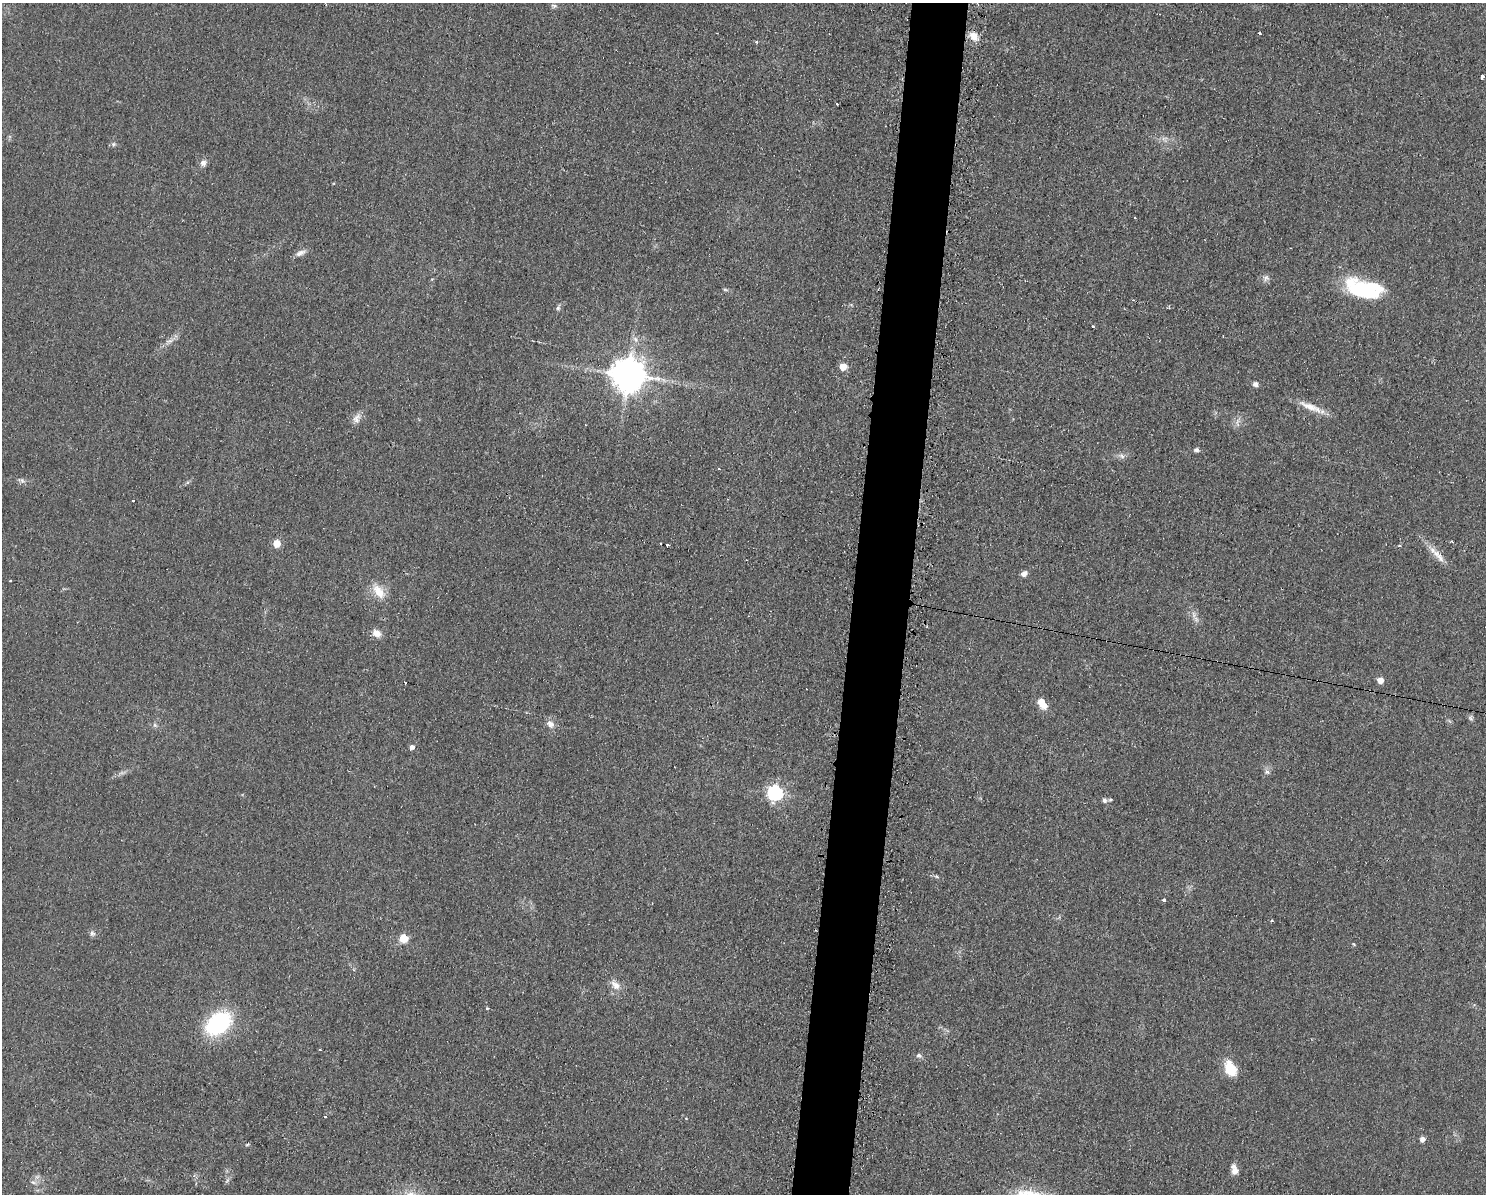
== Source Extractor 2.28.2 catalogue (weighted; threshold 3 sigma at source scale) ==
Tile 5 of 3 x 4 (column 2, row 2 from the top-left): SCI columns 1607-3090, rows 2387-3578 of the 4823 x 4771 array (HDU 1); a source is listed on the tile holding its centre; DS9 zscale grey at full resolution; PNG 1488 x 1196 px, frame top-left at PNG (2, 3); no overlay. Shown black and unused: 4% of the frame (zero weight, under 2 of 3 exposures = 2% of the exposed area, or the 3 px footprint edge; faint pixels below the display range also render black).
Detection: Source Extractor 2.28.2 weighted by HDU 2 'WHT'; one run over the whole footprint, this tile lists its part. Background 0.0548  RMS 0.0099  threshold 0.0444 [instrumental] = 3 sigma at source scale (4.5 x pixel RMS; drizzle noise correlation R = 1.50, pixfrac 1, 0.05/0.05 arcsec/px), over >= 5 px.
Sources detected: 65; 1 inside a brighter object's white glare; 4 cosmic-ray / hot-pixel residue — not listed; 1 inside a brighter listed object's ellipse — not listed separately; the other 59 listed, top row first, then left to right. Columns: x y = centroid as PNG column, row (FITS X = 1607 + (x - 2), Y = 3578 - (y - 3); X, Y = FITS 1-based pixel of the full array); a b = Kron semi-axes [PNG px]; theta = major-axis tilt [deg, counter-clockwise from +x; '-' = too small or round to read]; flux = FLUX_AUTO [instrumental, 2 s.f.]
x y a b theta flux
554 6 8 5 -9 2.5
1260 33 4 3 - 3.3
974 36 14 10 -46 9.1
756 42 3 3 - 1.5
1482 77 4 4 - 9.6
837 104 3 2 - 1.5
113 144 7 5 22 2.1
203 163 8 7 - 4.6
1135 218 3 2 - 0.89
300 253 16 7 24 4.9
1266 278 9 8 - 3.9
725 290 8 4 -9 1.5
1363 290 40 23 -20 74
558 308 7 5 73 2.2
1093 327 3 2 - 2.1
169 341 11 6 15 4.2
843 367 5 5 - 19
628 374 10 10 - 2200
1256 384 7 6 - 3.3
1310 407 35 8 -22 14
357 418 15 9 67 6.5
1237 422 15 4 -88 3.6
1196 450 6 5 - 2.6
1122 456 9 6 -41 3.4
277 543 5 5 - 24
667 545 3 3 - 3.4
1399 546 4 2 - 1.1
1439 556 23 8 -53 11
1024 574 8 6 38 4.2
10 581 3 2 - 2.1
379 591 21 11 -54 16
1194 615 9 4 -71 3.3
376 633 10 8 -31 7.8
1380 680 5 5 - 8.8
1042 703 15 8 -57 12
1471 718 8 6 -59 2.2
550 724 12 10 -49 6.2
155 725 7 5 -46 2.1
412 747 5 5 - 4.3
1267 772 8 7 - 3.1
775 793 7 6 - 220
1104 800 5 4 - 3.2
1110 800 5 4 - 1.4
936 876 6 4 -19 1.5
1164 900 4 3 - 9
1272 921 3 3 - 2.4
92 934 8 7 - 2.8
403 938 8 8 - 15
615 985 16 10 -41 8.5
487 1008 4 3 - 1.3
218 1023 24 17 37 100
320 1050 3 2 - 1.4
919 1055 7 6 - 2.7
1230 1068 17 11 -64 25
325 1116 3 2 - 1.6
1422 1139 5 5 - 5.7
247 1144 5 3 - 1.1
1235 1171 8 7 - 6.4
33 1182 8 5 -30 2.3